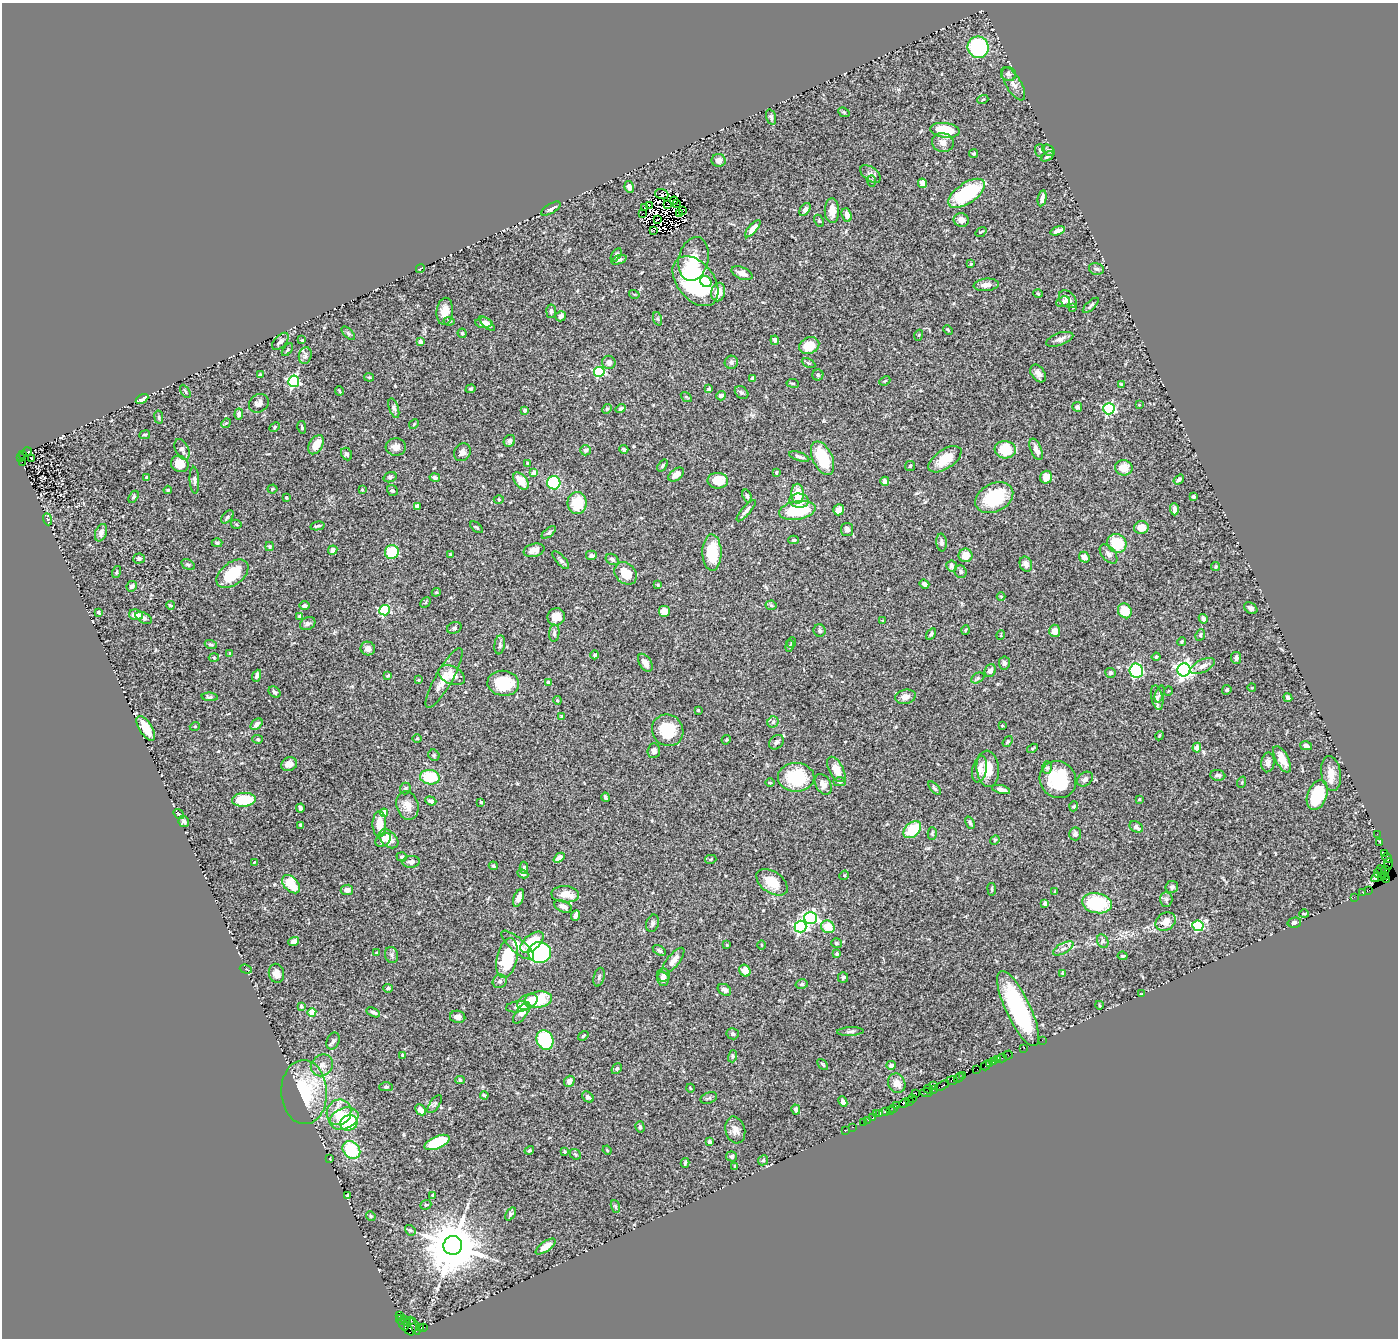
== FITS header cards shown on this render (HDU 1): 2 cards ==
NAXIS1  =                 1396
NAXIS2  =                 1336

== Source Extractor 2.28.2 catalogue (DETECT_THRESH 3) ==
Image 1396 x 1336 px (HDU 1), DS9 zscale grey, 1 PNG px = 1 image px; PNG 1400 x 1340 px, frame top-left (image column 1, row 1336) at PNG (2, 3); each listed source drawn as its Kron ellipse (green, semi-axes under 4 px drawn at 4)
Background 0.763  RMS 0.026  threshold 0.0767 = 3 sigma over >= 5 px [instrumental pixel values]
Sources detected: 527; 9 with non-positive FLUX_AUTO (blend fragments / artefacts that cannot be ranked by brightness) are neither listed nor drawn; of the other 518, the 500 brightest by FLUX_AUTO listed and drawn (18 fainter detections omitted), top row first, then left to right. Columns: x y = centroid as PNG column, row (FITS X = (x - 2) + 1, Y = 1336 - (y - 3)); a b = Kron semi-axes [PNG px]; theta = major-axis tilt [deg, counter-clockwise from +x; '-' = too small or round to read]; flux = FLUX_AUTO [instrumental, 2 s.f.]
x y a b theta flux
978 47 11 10 - 140
1008 74 7 7 - 5.5
1013 84 19 7 -59 10
983 99 5 3 - 1.5
844 112 6 4 -22 2.3
771 117 8 4 -74 3.5
945 130 15 7 -8 65
943 142 11 9 -14 10
1040 150 6 5 - 2.6
1048 150 7 5 -37 3.5
974 154 4 4 - 2.5
1047 156 7 4 31 4.5
719 160 7 6 - 9.6
870 174 12 7 -36 6.8
871 181 6 4 -88 2.5
922 183 5 4 - 17
629 187 6 4 -79 8.1
967 193 21 10 34 120
662 194 7 5 -18 5.4
1042 198 8 3 79 6.7
674 201 4 2 - 1.3
676 203 4 2 - 1.7
649 205 3 2 - 1.6
667 205 3 2 - 2.1
644 208 4 2 - 4.5
551 209 11 4 31 8.4
805 209 7 4 55 6.3
683 210 3 2 - 3
832 211 12 7 -88 19
642 213 3 2 - 2.4
680 214 3 2 - 1.7
847 215 7 4 -68 9.3
657 219 3 2 - 2.7
961 220 7 7 - 12
819 221 6 4 -64 2.2
753 229 11 4 49 10
653 230 3 2 - 1.6
1058 231 7 3 18 8.4
981 232 6 3 36 1.9
616 255 7 4 57 3.6
694 259 22 15 77 38
619 260 8 4 19 3.8
971 264 4 4 - 2.3
420 268 5 2 - 1.7
1096 269 8 5 -16 4.2
742 273 11 6 -22 11
695 281 28 18 -51 220
706 282 6 5 - 18
986 285 12 6 6 12
718 292 9 7 76 21
634 294 5 3 - 1.4
1038 294 5 3 - 1.6
1068 299 10 7 -46 12
1063 302 7 5 24 5.2
1091 305 10 4 43 4.4
1073 307 3 3 - 1.5
445 311 14 8 85 17
551 311 7 5 84 4.1
561 316 5 5 - 6
658 319 7 4 -71 2.9
449 321 5 3 - 2.2
483 323 8 5 -4 11
487 324 10 4 -43 7.9
948 330 5 3 - 1.8
348 333 8 4 -46 3.4
462 333 5 4 - 2.8
919 335 5 3 - 1.6
1060 339 14 6 19 8.6
302 340 4 3 - 1.7
775 340 5 4 - 4.3
280 341 10 5 46 5.5
420 342 4 4 - 12
809 346 10 8 25 34
287 350 7 3 51 2.5
305 356 8 6 76 5.4
609 362 6 6 - 7.9
731 362 6 6 - 5
809 363 7 4 -27 2.5
599 372 5 5 - 180
1038 373 10 6 -54 8.4
260 374 3 3 - 1.4
818 375 5 5 - 2.8
369 377 5 4 - 1.7
753 378 4 4 - 6.4
294 381 5 5 - 250
885 381 6 4 23 2
793 383 6 3 -8 2.2
1122 384 3 2 - 1.5
471 389 5 4 - 1.7
709 389 3 3 - 2.4
185 391 7 3 -60 1.8
339 391 5 3 - 1.8
741 392 7 5 -41 3.8
721 396 5 4 - 6.5
686 397 6 4 -35 2.2
142 399 7 3 30 4.1
259 403 10 8 37 8.1
1139 405 3 3 - 1.3
1077 407 5 4 - 4
394 408 10 4 -72 4.4
607 409 5 4 - 2.1
621 409 5 4 - 2.8
1109 409 5 5 - 210
525 410 4 4 - 4.4
239 414 5 4 - 6.1
159 417 7 3 -82 2
226 423 5 4 - 2.2
414 424 5 4 - 1.9
275 427 5 4 - 2.6
302 427 6 3 -79 2.6
145 435 5 3 - 1.8
509 441 6 5 - 4.9
316 445 10 6 58 23
396 447 10 8 -5 9.7
182 449 11 6 -62 5.8
624 449 4 3 - 3
1036 449 11 5 -67 12
585 450 5 5 - 3.6
1005 450 10 8 -7 44
27 452 4 3 - 110
462 452 9 8 - 7.8
23 454 3 2 - 140
347 454 6 5 - 4
20 457 3 3 - 150
799 457 10 4 -18 4.9
31 458 2 2 - 1.4
822 458 18 10 -65 71
945 459 19 9 33 33
22 462 3 3 - 41
527 463 3 2 - 1.6
180 464 9 8 - 26
663 465 7 4 54 2.6
910 466 5 5 - 2.3
1124 468 9 7 -9 22
534 473 4 4 - 16
776 473 3 2 - 2
676 475 9 5 37 14
146 477 4 4 - 1.3
390 477 7 5 19 3.5
435 477 5 4 - 5.1
1046 477 6 6 - 17
194 480 13 4 -87 4.5
1179 480 6 4 36 3.9
521 481 10 6 -51 22
718 481 10 8 -2 35
885 481 4 4 - 8.7
554 483 6 6 - 95
272 489 5 4 - 2.1
168 490 4 3 - 2.9
362 490 4 4 - 1.6
392 490 6 5 - 3.2
797 494 10 6 -89 29
747 496 7 4 -69 3.4
134 497 7 4 57 2
1193 497 4 4 - 3.1
286 498 4 3 - 2.2
994 498 20 14 27 82
499 500 5 3 - 1.7
799 501 10 7 -7 14
577 503 11 9 89 48
417 506 4 3 - 8.2
1174 509 6 3 -86 7.2
797 510 18 9 10 92
839 510 5 5 - 15
746 511 13 4 49 6.2
227 517 7 4 48 3.5
47 519 6 4 -69 2.9
236 524 5 4 - 2.4
317 526 7 3 13 3
476 527 7 3 -39 2.1
1141 528 7 6 - 18
847 529 7 6 - 5.8
549 532 8 4 38 3.2
101 533 9 5 68 6.2
793 540 5 4 - 2.8
942 542 9 5 -86 5.5
217 543 5 4 - 3.5
1117 543 10 9 - 56
270 547 4 4 - 2.7
333 550 5 4 - 6.9
534 550 10 6 13 13
392 552 7 7 - 89
712 552 18 9 -89 59
1108 554 11 6 -50 7.1
451 555 3 3 - 2.1
591 555 5 5 - 4.6
965 555 7 6 - 19
1084 557 5 5 - 11
139 558 6 5 - 4.8
612 559 7 5 -33 4.5
561 560 11 4 -47 4.5
1026 564 8 6 -68 6.9
188 565 7 4 -30 3
952 566 5 5 - 6.6
1216 567 4 4 - 2.3
116 572 6 3 73 2
961 572 6 6 - 3.7
626 573 12 10 -46 30
232 574 18 11 37 59
924 584 5 4 - 6.3
658 585 4 3 - 1.7
132 586 5 5 - 6.1
436 592 4 4 - 2.1
1001 596 4 3 - 1.3
425 602 6 4 45 2
170 605 4 3 - 2.4
771 605 5 5 - 2.4
305 606 5 4 - 5.7
1251 608 7 5 -34 6.3
385 610 5 5 - 160
664 611 6 6 - 12
1125 611 8 6 -57 37
98 612 4 3 - 2.5
136 615 7 5 -10 13
300 616 4 4 - 4.2
556 617 9 8 - 15
144 618 9 5 -28 6.4
1203 619 5 4 - 5.5
882 621 3 2 - 1.4
308 623 8 6 29 4.8
454 628 7 5 20 3.5
965 630 4 3 - 1.5
820 631 6 6 - 4.9
1055 631 6 5 - 12
554 633 8 5 85 4.2
931 634 6 4 58 3.3
1001 635 5 3 - 1.5
1200 635 6 4 66 2.5
1182 642 4 4 - 2.3
791 643 5 3 - 1.5
211 644 6 4 -18 3.2
500 645 9 5 81 4.3
789 646 6 3 79 1.9
368 649 7 7 - 8.3
230 653 3 3 - 2.2
595 655 4 4 - 3.8
214 657 5 3 - 1.8
1156 657 4 4 - 2
1236 658 6 5 - 4.4
645 663 10 6 -56 11
1004 663 6 5 - 4.2
1203 666 13 6 27 8.9
1184 670 6 6 - 700
990 671 7 5 62 6.6
1136 671 7 7 - 180
1110 673 5 5 - 3.7
452 675 14 9 -24 18
257 676 6 3 67 4.4
388 676 3 3 - 1.9
444 678 34 8 60 25
978 678 7 5 28 3.4
419 680 4 3 - 1.7
503 683 16 12 -7 61
548 683 4 4 - 5.8
1252 688 4 3 - 1.3
1227 690 5 4 - 3.4
1168 691 5 3 - 1.3
274 692 6 5 - 4.7
1160 694 9 4 71 3.9
210 697 8 4 -5 3.1
905 697 10 7 12 10
1157 698 12 6 -77 7
1288 698 4 4 - 5
557 700 4 3 - 1.6
698 710 4 4 - 1.3
562 717 3 3 - 2.4
773 722 5 5 - 3.6
257 724 7 4 42 6.8
195 726 5 3 - 1.4
1002 726 3 3 - 1.6
146 728 14 6 -57 35
668 730 16 15 - 59
1159 736 4 3 - 1.6
258 739 5 4 - 2.6
417 739 5 3 - 1.4
726 740 5 4 - 1.7
1008 741 6 4 53 2.7
776 742 8 6 45 5.1
1306 746 6 4 -13 6.1
1032 748 6 4 32 2.4
1197 748 5 4 - 16
654 751 7 6 - 6.8
434 755 6 5 - 2.8
1282 759 14 6 -62 19
1268 762 10 6 85 6.9
289 764 8 6 23 10
1047 767 6 5 - 3.2
836 769 14 7 -61 21
980 769 13 7 77 15
988 769 18 11 -84 31
1331 773 18 10 -81 17
1218 775 8 5 -6 4.3
430 777 10 7 -8 64
796 777 18 14 -1 85
1085 779 9 6 41 5.3
1058 780 19 17 -51 80
839 782 6 4 -2 2.7
1242 782 6 3 72 1.9
770 783 5 3 - 1.5
823 784 11 7 -61 12
405 788 6 5 - 2.8
935 788 8 4 -48 3.2
1001 789 9 4 -13 9
1317 795 16 9 69 100
605 797 4 3 - 4
1139 799 4 3 - 2.9
244 800 12 7 4 58
431 801 6 4 -20 4.6
481 802 3 3 - 1.9
407 806 14 11 -74 16
1074 806 5 3 - 1.5
300 808 4 3 - 4.6
384 813 4 4 - 37
179 814 6 4 -36 2.3
184 821 6 5 - 5.3
970 823 6 4 -69 3.1
379 824 13 7 -90 26
301 825 4 3 - 2.9
1136 827 7 5 -30 5.1
912 830 10 7 42 58
932 833 6 4 -89 2.3
1075 834 6 6 - 4.2
1377 834 2 2 - 11
389 839 11 7 -43 19
383 840 9 6 35 9
995 840 5 4 - 2.1
1380 842 3 2 - 1.4
1384 853 3 3 - 52
402 857 5 4 - 2.7
559 858 6 4 40 13
1387 858 5 3 - 89
711 859 6 4 13 1.9
254 862 3 2 - 1.2
411 862 8 6 7 5.7
1388 864 6 3 83 26
493 866 4 3 - 2
524 868 6 4 89 2.9
1385 869 3 2 - 24
1382 872 7 3 -66 94
1378 873 5 2 - 25
523 874 6 4 -26 3.6
844 875 5 4 - 2.2
1385 875 3 2 - 93
1377 877 6 3 35 49
1381 878 3 3 - 31
1386 879 4 3 - 210
772 882 17 10 -34 33
291 884 11 7 -48 49
1172 887 6 6 - 4.7
992 889 6 3 -82 2
347 890 6 5 - 9.8
1369 890 4 3 - 17
1055 891 3 3 - 2
1363 893 3 2 - 11
565 894 14 8 -3 21
1354 897 2 2 - 16
519 898 9 4 69 12
1166 899 7 6 - 4.6
1045 903 4 4 - 12
1097 903 15 10 -9 100
563 906 9 5 -24 9.6
1304 914 5 3 - 1.7
576 915 5 3 - 7
811 918 6 6 - 300
1166 922 11 8 36 19
652 923 9 6 74 4.7
1294 923 7 5 13 3.6
1198 926 6 5 - 130
801 927 6 6 - 290
828 927 7 6 - 30
1103 941 7 5 -62 3.4
294 942 5 4 - 8.7
532 942 14 7 39 48
836 943 5 5 - 3.2
517 945 20 7 -41 28
727 945 2 2 - 1.4
761 945 5 3 - 1.5
1063 948 11 5 28 6.5
659 950 7 4 -33 3.6
540 952 11 10 - 170
376 953 4 3 - 1.5
837 954 4 4 - 4.6
391 955 8 6 -73 3.9
1123 956 5 4 - 2.3
507 958 20 10 77 90
673 961 16 6 52 12
246 969 6 3 -19 2.1
745 971 6 5 - 17
276 973 10 7 -76 12
1063 973 4 3 - 1.8
663 975 6 6 - 6.4
599 977 9 5 75 3.7
843 977 5 5 - 3.2
663 979 7 5 -78 7.1
500 981 7 6 - 4.7
802 984 6 5 - 3.5
388 988 4 3 - 3.3
724 990 7 5 -34 5.7
1142 994 3 2 - 4.6
538 1000 14 8 10 70
527 1002 11 7 27 16
1099 1005 4 2 - 1.4
301 1006 4 3 - 3.9
518 1007 12 5 6 8.6
1018 1009 41 12 -65 190
312 1012 4 4 - 45
373 1012 7 4 -26 4.6
522 1013 12 5 54 14
458 1017 8 6 -10 8.5
850 1032 13 4 3 3.9
733 1034 6 5 - 4.4
583 1036 6 4 35 2.5
545 1040 10 8 -65 130
1042 1040 2 2 - 17
333 1041 9 6 65 4.8
1024 1048 2 2 - 12
403 1055 4 3 - 2.9
1008 1055 4 3 - 18
733 1056 6 4 74 2.8
1002 1058 5 2 - 44
998 1060 3 3 - 28
993 1062 3 3 - 61
990 1063 3 3 - 15
322 1065 12 10 40 12
823 1065 6 2 -50 1.6
891 1065 5 4 - 6.3
986 1066 5 3 - 28
617 1069 6 4 49 3.2
977 1069 2 2 - 13
963 1075 4 3 - 28
959 1078 5 3 - 40
460 1080 5 4 - 3.1
952 1080 5 4 - 65
569 1081 5 5 - 7.9
897 1083 10 8 -61 13
934 1086 2 2 - 19
942 1086 7 3 27 140
386 1087 7 4 0 2.8
690 1088 4 2 - 1.3
928 1089 4 3 - 29
933 1090 4 2 - 22
304 1092 32 23 -87 120
926 1092 7 3 2 110
916 1094 2 2 - 1.7
484 1095 4 3 - 2.5
588 1097 6 5 - 4.2
709 1098 8 5 20 3.6
912 1099 4 2 - 18
909 1101 3 2 - 6
843 1102 5 4 - 5.2
904 1103 5 3 - 52
435 1104 10 4 56 3.5
897 1106 3 2 - 11
894 1108 3 2 - 23
421 1110 6 4 -45 16
796 1110 5 4 - 6.1
890 1110 2 2 - 16
339 1112 13 12 - 27
886 1112 3 2 - 20
876 1114 2 2 - 6.4
880 1114 2 2 - 6
873 1118 3 3 - 33
344 1119 15 10 23 75
868 1120 2 2 - 8.2
863 1122 3 2 - 26
349 1123 9 7 25 47
640 1127 5 4 - 3.2
852 1127 2 2 - 6.4
735 1130 13 9 -75 11
845 1131 3 2 - 3.4
437 1142 13 6 24 73
710 1142 4 4 - 11
351 1150 10 8 -43 87
529 1150 5 4 - 2.8
607 1150 5 3 - 1.6
564 1152 4 4 - 2.5
575 1154 6 4 -42 2.1
732 1156 5 5 - 3.4
329 1159 3 2 - 1.5
763 1160 5 4 - 2.2
685 1163 5 3 - 2.3
735 1166 3 2 - 2.3
347 1195 3 3 - 2
433 1195 3 3 - 2.2
426 1205 6 4 21 2.9
615 1207 7 4 -71 2.4
511 1214 7 4 56 3.3
371 1216 5 4 - 2.2
410 1230 6 4 -40 2.6
453 1245 9 9 - 12000
546 1246 11 5 36 18
399 1315 3 2 - 24
401 1320 5 3 - 53
405 1320 5 3 - 52
411 1320 3 2 - 13
403 1324 6 4 -58 95
410 1326 9 6 -83 440
415 1326 9 3 -67 40
424 1327 3 2 - 3.7
421 1328 3 3 - 21
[18 fainter detections neither listed nor drawn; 9 non-positive-flux detections neither listed nor drawn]